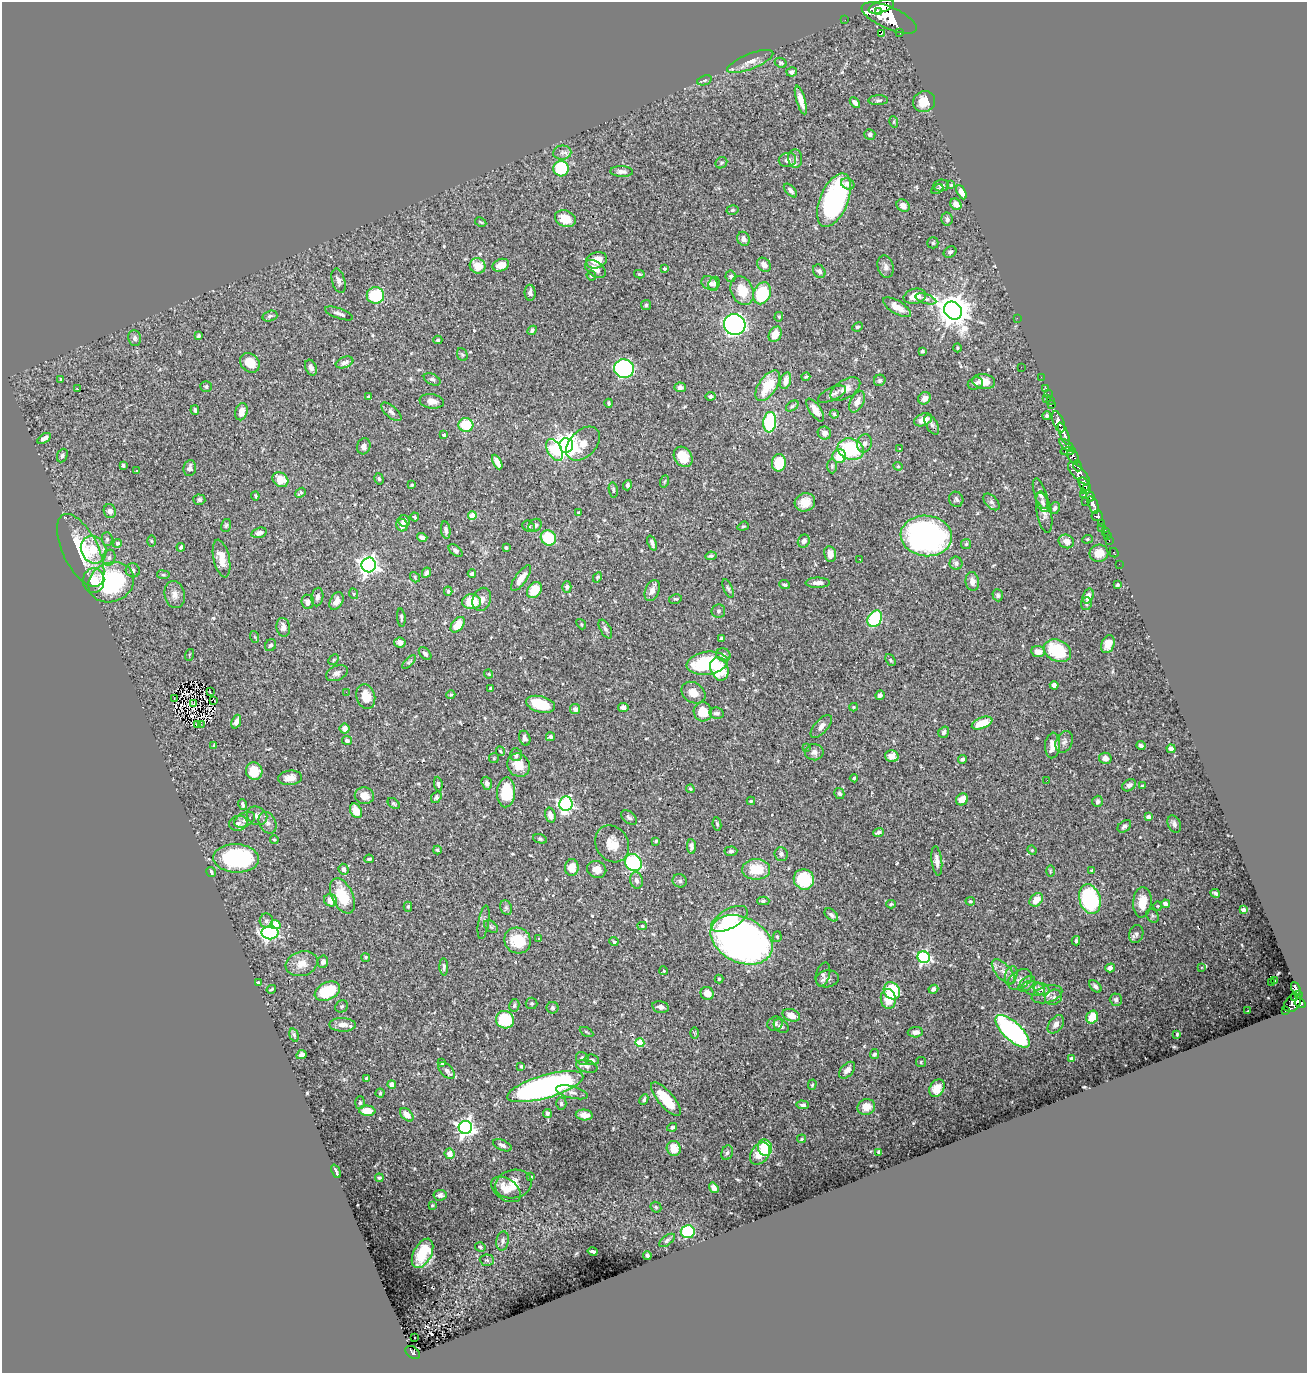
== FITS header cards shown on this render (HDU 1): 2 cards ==
NAXIS1  =                 1305
NAXIS2  =                 1371

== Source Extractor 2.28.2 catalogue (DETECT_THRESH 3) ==
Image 1305 x 1371 px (HDU 1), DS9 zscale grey, 1 PNG px = 1 image px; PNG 1309 x 1375 px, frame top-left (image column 1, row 1371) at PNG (2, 2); each listed source drawn as its Kron ellipse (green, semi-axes under 4 px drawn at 4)
Background 1.16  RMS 0.024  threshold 0.0726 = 3 sigma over >= 5 px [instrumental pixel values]
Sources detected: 558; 1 with non-positive FLUX_AUTO (blend fragments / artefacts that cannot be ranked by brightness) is neither listed nor drawn; of the other 557, the 500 brightest by FLUX_AUTO listed and drawn (57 fainter detections omitted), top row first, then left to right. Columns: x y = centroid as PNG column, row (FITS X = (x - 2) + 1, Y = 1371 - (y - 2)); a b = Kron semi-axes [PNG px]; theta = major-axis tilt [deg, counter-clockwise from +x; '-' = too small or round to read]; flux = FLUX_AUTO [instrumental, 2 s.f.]
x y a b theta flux
881 7 13 6 18 11000
878 12 4 3 - 1400
889 18 29 11 -24 15000
845 20 2 2 - 19
900 32 3 3 - 170
881 34 3 2 - 2.1
750 61 24 7 22 16
781 63 6 4 -25 3.2
792 72 5 4 - 4
704 80 7 4 20 3
801 100 15 4 -74 16
878 100 9 5 1 3.9
924 101 11 10 - 23
855 103 6 3 -44 6.2
894 122 6 3 -73 2
870 134 5 5 - 4.4
562 153 9 7 4 6.9
795 158 9 7 -84 6
787 160 9 7 13 6.5
721 163 6 5 - 2.8
561 169 8 7 - 77
622 171 11 5 -2 6.4
848 184 7 5 -26 6.9
941 185 8 6 8 4.7
951 185 4 4 - 1.7
937 189 6 4 28 2.5
790 190 8 4 -47 5.5
961 192 8 4 -63 11
834 200 28 14 67 290
956 204 6 5 - 12
903 206 7 5 -38 7.4
732 210 6 4 16 2.5
565 219 11 8 -21 21
947 219 6 5 - 4.4
481 222 6 2 -27 1.8
744 239 7 6 - 8.7
933 243 5 5 - 2.6
950 252 7 5 34 3.9
597 260 11 8 20 21
501 265 8 6 22 13
764 265 7 6 - 12
478 266 8 7 - 27
886 267 11 8 -75 7.7
595 269 12 7 -36 11
665 269 3 3 - 2.8
819 271 7 6 - 6.2
639 274 5 4 - 2.2
591 276 5 4 - 3.4
731 276 5 5 - 3.4
339 281 12 6 -74 7.9
710 283 8 6 -24 7.8
714 284 7 5 68 4.8
742 290 15 11 -67 39
530 293 8 5 -87 7.2
762 293 11 8 67 91
375 295 8 8 - 73
915 296 11 7 12 20
926 299 11 4 -18 4.9
646 305 5 5 - 2.6
897 307 16 6 -32 22
953 311 9 8 - 3100
339 313 14 5 -20 7.2
270 316 7 5 16 4.1
779 317 5 4 - 1.9
1017 318 2 2 - 96
735 325 11 10 - 550
857 327 6 4 25 2.7
532 330 5 4 - 4.5
775 334 8 6 60 21
198 336 4 3 - 2.4
135 338 8 6 -80 5.4
438 340 4 3 - 2
957 348 5 3 - 2
922 351 4 3 - 3
462 355 7 5 -68 2.4
344 362 9 5 19 7.1
250 363 11 8 -44 31
1021 367 2 2 - 2.3
311 368 8 5 -68 6.8
624 369 10 9 - 250
806 377 4 4 - 2.4
1041 377 2 2 - 22
61 379 4 3 - 1.8
432 379 9 5 -27 3.7
880 380 6 5 - 3.4
786 381 8 5 74 12
984 381 11 7 -9 21
975 383 8 6 21 4.5
768 386 17 9 56 47
206 387 5 5 - 3.7
680 387 5 5 - 6.2
1046 388 2 2 - 24
78 389 3 2 - 5.3
845 389 17 9 32 15
832 394 15 6 25 6.2
1048 394 3 2 - 41
711 396 5 4 - 3.8
368 397 3 3 - 2.3
924 398 7 5 43 11
1046 399 2 2 - 99
1051 400 3 2 - 68
432 401 12 7 -8 12
857 402 11 6 62 10
609 403 4 3 - 2.7
1051 404 3 2 - 49
792 406 7 4 36 2.9
195 410 5 3 - 3.3
815 410 13 5 -55 12
241 412 9 6 75 14
391 412 12 5 -41 5.5
834 414 4 3 - 2.3
1047 416 4 4 - 2.8
923 420 9 6 21 19
770 422 10 6 84 130
1058 422 11 5 -69 3700
466 425 7 7 - 47
932 425 11 5 -60 4.9
824 433 7 6 - 8.2
1064 434 12 4 -68 3100
444 435 3 3 - 4.2
44 438 7 4 33 8.5
865 443 9 7 76 7.7
583 444 20 13 45 28
566 445 7 7 - 1300
1067 445 9 4 -39 850
364 446 8 6 71 6.3
851 449 13 10 -18 92
899 449 3 3 - 10
555 450 12 7 -60 67
1068 451 7 3 4 1000
62 455 7 5 66 4.6
839 456 7 6 - 39
1073 456 8 5 -59 1500
683 457 11 8 -54 34
497 462 8 4 -63 14
779 463 9 7 83 43
123 466 4 3 - 2.7
832 466 7 5 -90 2.7
898 466 4 4 - 2
1077 466 5 4 - 860
190 468 8 6 82 7
137 471 3 2 - 3.2
1079 473 14 6 -45 2900
379 479 6 4 -73 2.9
280 480 8 6 -38 24
665 481 6 4 70 2
1084 484 7 4 -58 4300
412 485 4 3 - 1.9
627 485 5 4 - 4.4
1086 489 5 4 - 2500
613 490 7 4 -79 2.9
301 493 6 4 40 3
1040 494 16 6 -71 8.7
1084 495 3 3 - 330
255 496 4 3 - 2.1
1090 497 5 3 - 880
956 499 8 7 - 4.2
199 500 6 5 - 4.1
1085 501 3 2 - 62
805 502 10 9 - 19
992 502 10 6 -47 5.3
1043 502 10 6 -67 5.7
1093 505 9 4 -69 2800
1055 508 6 5 - 4
110 511 7 6 - 11
1044 512 21 7 -79 11
578 513 4 3 - 2.6
472 516 4 4 - 32
1097 516 6 5 - 870
415 517 4 3 - 2.5
404 521 6 5 - 7.6
1101 523 3 3 - 260
226 525 6 5 - 2.6
402 525 6 6 - 12
535 525 7 5 47 5.3
528 526 6 5 - 2.8
743 526 6 4 20 2
1101 528 2 2 - 21
446 530 9 4 -82 5.2
1105 531 4 2 - 78
259 533 8 5 15 6.2
1107 535 3 2 - 38
926 536 26 20 -6 490
422 537 5 3 - 6.2
548 538 8 7 - 64
107 539 7 5 -88 3.6
1087 539 5 4 - 2.1
151 541 5 3 - 1.7
804 541 7 6 - 8.7
1066 541 8 6 -23 13
1109 541 3 2 - 35
117 543 4 4 - 5
652 543 8 4 -69 5.3
966 544 5 5 - 2.3
181 547 4 3 - 2.9
506 548 3 3 - 2.1
81 550 40 17 -64 85
94 550 14 12 -59 38
456 551 8 4 -40 4.2
1099 553 9 8 - 17
1114 553 5 3 - 37
830 554 8 6 -83 17
711 556 5 3 - 2.6
109 558 8 6 73 5.9
222 559 19 8 -77 21
860 559 3 3 - 3.6
956 563 6 6 - 4.9
1119 564 2 2 - 9.2
369 565 7 7 - 730
133 570 7 7 - 5.4
426 573 5 4 - 5.4
472 574 4 3 - 3.8
163 575 6 4 -7 2.4
415 577 5 4 - 2.3
597 577 5 3 - 2
521 578 15 5 54 16
94 581 12 11 - 24
972 581 9 6 -82 9.8
111 582 23 19 23 190
818 583 12 5 1 11
784 585 5 3 - 3.1
1117 585 3 3 - 2.6
567 587 5 4 - 4.2
728 589 10 4 -66 3.5
534 590 9 6 52 33
652 590 11 7 66 11
448 591 4 4 - 2.2
354 594 5 3 - 1.8
175 595 14 10 -77 12
998 595 6 5 - 3.7
1088 596 8 5 71 12
317 597 9 6 81 6.4
482 599 12 9 68 10
675 599 6 4 10 2.5
336 601 9 6 61 11
308 602 7 6 - 8.4
471 602 9 7 -3 44
1086 604 6 5 - 3.9
718 611 7 6 - 4.2
401 618 9 3 -85 3.1
875 619 9 6 57 130
581 624 5 4 - 1.8
458 625 9 5 51 26
283 627 9 7 -80 8.9
605 629 10 5 -60 4.7
255 637 6 3 -71 2
721 639 4 3 - 3.5
400 643 5 5 - 7.4
1108 644 9 6 68 14
271 645 6 5 - 3.1
1057 651 14 10 -26 95
1038 652 7 5 -7 15
425 653 7 5 -46 4.3
189 655 6 3 72 2.1
723 655 7 6 - 7.7
334 660 6 3 46 2
890 660 6 4 -53 3.1
409 662 8 4 44 2.9
707 663 20 11 8 110
719 669 12 8 -71 65
337 673 11 7 24 7.8
489 674 4 3 - 2
1054 685 4 4 - 6.8
491 688 3 3 - 2.2
210 692 3 2 - 1.9
346 692 2 2 - 6
693 693 13 10 -34 17
451 695 4 4 - 2.1
880 695 5 4 - 4
366 697 12 9 -74 25
174 699 2 2 - 3
214 700 3 2 - 1200
194 704 3 2 - 3.1
541 704 15 8 -14 58
623 707 5 4 - 6
853 707 4 4 - 1.8
575 709 5 5 - 6.7
703 712 9 9 - 32
716 713 7 5 -11 4.8
236 722 7 4 69 10
982 723 11 5 22 36
201 724 3 2 - 1.9
198 725 3 2 - 2.6
821 726 14 6 48 9.8
345 729 5 5 - 11
944 732 6 5 - 4.9
550 737 4 3 - 3.6
525 738 7 5 -71 5.7
347 741 5 4 - 4
1064 742 11 8 64 7.9
1053 745 13 7 86 21
214 746 4 3 - 2.1
1141 746 4 3 - 3.5
806 747 2 2 - 5.9
1171 749 4 4 - 6.6
500 751 5 3 - 2
814 752 9 8 - 6.9
516 755 6 6 - 6.1
892 756 7 6 - 12
494 758 5 5 - 2.2
1105 758 6 5 - 12
962 759 4 3 - 4.2
518 765 12 11 - 24
254 771 9 8 - 37
290 778 12 7 5 13
854 778 4 4 - 2.1
1047 780 2 2 - 4.5
487 783 6 5 - 6.6
438 784 7 4 -84 3.6
1129 785 7 5 34 5.3
1143 786 4 3 - 2.4
690 789 4 4 - 2.5
506 792 15 9 87 65
839 794 5 5 - 4.4
364 796 9 8 - 19
436 797 6 5 - 3.9
962 799 6 5 - 19
751 801 4 4 - 2.7
1098 801 5 5 - 5.3
394 803 7 4 -38 2.5
242 804 5 3 - 3.4
566 804 7 6 - 310
356 811 8 5 -60 23
550 815 8 5 -75 9.9
257 816 10 9 - 8.4
1149 817 4 4 - 12
629 818 9 5 -39 4.1
244 820 11 6 28 7.8
238 823 9 7 15 6.4
268 823 11 8 -63 8.1
717 824 7 4 -79 2.5
1174 824 9 6 -67 6.4
1124 826 7 5 39 4.6
879 832 5 3 - 4.7
540 839 7 4 -15 2.6
274 840 4 3 - 1.8
656 841 3 3 - 1.9
612 844 19 16 -58 26
691 846 7 4 -86 6
437 850 4 3 - 1.9
1032 850 5 4 - 1.8
731 851 6 5 - 3.6
781 854 7 6 - 6.2
236 858 23 14 -2 190
369 859 5 3 - 2.8
937 861 15 5 -83 11
633 863 9 8 - 140
572 868 8 7 - 21
344 869 5 5 - 6.9
597 869 9 8 - 15
756 869 14 10 -1 43
1050 871 6 4 90 1.8
1092 871 4 3 - 2.1
211 872 5 4 - 4.5
804 879 10 10 - 66
636 880 8 6 -78 7.7
680 881 7 6 - 4.3
1215 893 5 3 - 3.4
342 896 19 10 -64 52
1090 899 15 10 -73 210
331 900 7 6 - 17
1036 900 7 5 43 19
763 901 6 4 1 3
970 901 5 3 - 2.3
1142 902 15 9 86 29
891 904 5 3 - 2.6
1165 904 4 4 - 13
1158 906 4 4 - 1.7
408 907 5 4 - 2.2
506 908 7 5 -68 4
1243 910 4 3 - 3.7
831 915 8 5 -41 5
1152 916 7 5 -56 3.4
729 919 20 9 29 49
266 921 7 7 - 5.1
484 922 17 5 80 6.4
276 925 5 4 - 46
642 926 5 4 - 2.1
491 927 8 5 -38 3.2
270 933 8 6 1 330
1136 934 9 7 73 5.1
777 937 5 4 - 2.5
539 938 3 2 - 3
518 940 13 12 - 50
741 940 32 22 -26 930
1076 941 5 3 - 3.1
614 942 4 4 - 2.7
366 957 4 4 - 2.2
924 957 6 6 - 290
323 962 6 5 - 5.4
302 964 16 12 16 20
444 967 9 4 -89 4.3
1202 967 3 3 - 2.5
1110 968 5 4 - 7.1
663 971 4 4 - 2
1003 972 15 7 -48 13
823 974 12 7 74 6.3
1011 976 10 6 72 6.3
719 979 4 4 - 1.9
827 979 12 8 10 7.8
1020 979 13 9 33 10
1275 981 3 2 - 1.8
1271 982 4 2 - 4.2
258 983 3 3 - 2.6
1027 984 10 6 43 5.4
1095 986 7 4 -46 5.3
1033 988 11 7 -13 8.4
271 989 4 2 - 2.1
933 989 5 4 - 4.3
1042 989 8 6 -20 6.1
1296 989 7 3 -65 470
327 991 13 8 26 72
892 991 9 7 -56 86
707 993 7 6 - 18
1047 994 16 8 16 11
1298 994 4 3 - 300
1053 997 9 7 27 5.9
1295 997 4 3 - 110
888 999 10 7 -84 30
1116 1000 6 6 - 3.8
532 1003 6 6 - 2.7
1293 1003 10 7 52 1300
1300 1003 5 4 - 960
514 1005 6 5 - 3.4
342 1006 6 5 - 2.6
660 1007 8 5 -12 8.9
553 1008 6 5 - 3.3
1285 1010 3 2 - 65
1248 1011 3 2 - 1.8
791 1015 9 6 -20 19
1092 1017 6 5 - 23
505 1020 9 8 - 65
775 1024 8 7 - 6.4
1056 1024 10 6 51 6.9
342 1025 13 7 -1 13
781 1026 8 6 -40 4.3
1013 1031 22 9 -43 360
586 1032 7 3 -28 1.9
915 1032 7 5 3 7
694 1033 6 4 -89 2
1177 1034 3 3 - 1.7
294 1035 7 4 -74 2.9
640 1043 4 4 - 67
874 1054 5 4 - 4
301 1055 5 4 - 7.4
582 1058 7 6 - 7.5
1072 1059 4 4 - 15
592 1060 7 5 -10 3.8
442 1062 4 4 - 5.4
921 1062 5 5 - 2.1
521 1066 3 3 - 1.8
587 1066 11 6 -15 5.8
447 1070 10 6 -46 5.8
847 1070 10 6 48 9.7
367 1078 4 4 - 8.9
392 1085 4 4 - 11
812 1085 5 4 - 2.1
545 1087 39 11 16 530
937 1088 9 7 61 20
572 1092 16 6 -14 7.7
380 1093 4 4 - 2.1
644 1099 5 4 - 4
666 1099 21 7 -49 50
360 1103 6 5 - 2.9
561 1104 6 5 - 4.2
803 1105 6 4 -4 3.2
866 1107 9 8 - 19
367 1111 8 5 -6 20
547 1113 4 4 - 5.2
407 1115 8 5 -44 12
584 1115 8 5 -5 12
465 1127 6 6 - 740
672 1127 5 4 - 3.2
802 1139 4 3 - 2.2
502 1145 10 5 -24 5.8
674 1148 8 7 - 24
765 1148 8 7 - 62
879 1152 4 3 - 3.1
727 1153 7 5 71 3.8
450 1154 5 5 - 14
760 1154 12 8 52 21
336 1171 7 2 -66 4.1
530 1177 4 3 - 2.5
379 1178 4 4 - 2.4
513 1184 18 14 13 34
714 1188 5 4 - 7.6
506 1189 16 10 -35 18
440 1195 6 5 - 5.3
432 1205 3 3 - 1.9
656 1207 6 5 - 2.3
688 1232 7 6 - 110
667 1240 9 4 38 3.6
503 1241 10 6 80 5.7
480 1247 5 4 - 2.7
593 1251 5 3 - 4
422 1253 16 9 62 40
647 1256 4 3 - 3.8
487 1260 7 5 -5 3
415 1338 3 2 - 3.4
413 1352 8 5 -37 250
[57 fainter detections neither listed nor drawn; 1 non-positive-flux detection neither listed nor drawn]